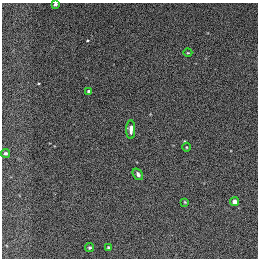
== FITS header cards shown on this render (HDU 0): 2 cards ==
NAXIS1  =                  256
NAXIS2  =                  256

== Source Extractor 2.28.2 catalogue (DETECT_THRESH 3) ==
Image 256 x 256 px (HDU 0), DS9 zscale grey, 1 PNG px = 1 image px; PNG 260 x 260 px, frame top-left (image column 1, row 256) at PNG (2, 3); each listed source drawn as its Kron ellipse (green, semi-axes under 4 px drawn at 4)
Background 1040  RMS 30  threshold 89.2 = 3 sigma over >= 5 px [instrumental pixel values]
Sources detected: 11; all 11 listed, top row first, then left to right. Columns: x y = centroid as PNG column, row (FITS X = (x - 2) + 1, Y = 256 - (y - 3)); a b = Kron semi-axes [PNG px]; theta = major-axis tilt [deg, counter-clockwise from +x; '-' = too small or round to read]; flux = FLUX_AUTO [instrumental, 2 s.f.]
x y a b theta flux
55 4 4 3 - 3700
188 53 4 3 - 1500
89 91 4 3 - 4600
131 130 9 4 -90 10000
186 147 4 3 - 1500
5 153 5 4 - 4600
138 174 6 4 -54 4800
185 202 3 2 - 1600
234 202 4 4 - 9700
108 247 4 3 - 2400
90 248 4 4 - 3000
At the frame edge (FLAGS 8, measured only in part): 1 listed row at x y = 55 4